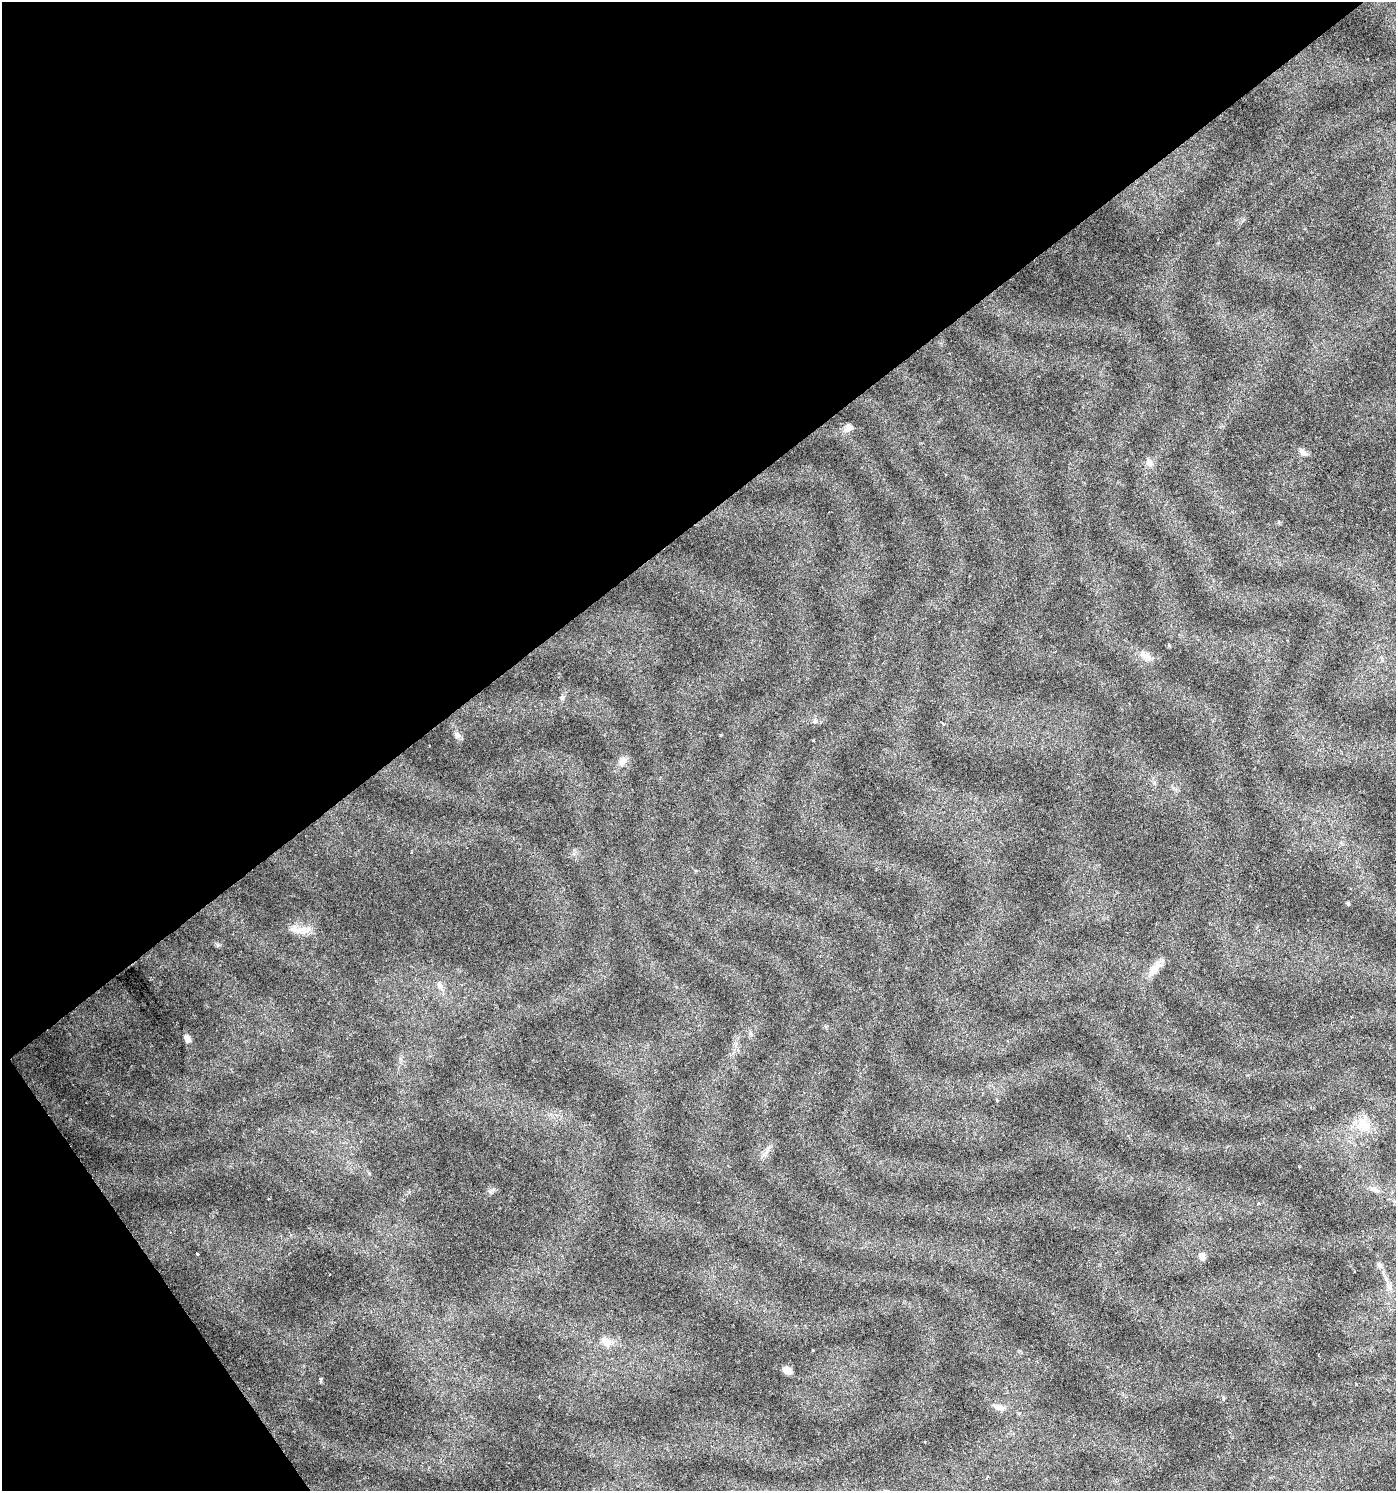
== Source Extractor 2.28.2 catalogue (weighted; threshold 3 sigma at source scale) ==
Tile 5 of 4 x 4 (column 1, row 2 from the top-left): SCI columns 132-1525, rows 2982-4470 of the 5901 x 5965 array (HDU 1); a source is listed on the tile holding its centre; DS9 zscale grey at full resolution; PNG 1398 x 1493 px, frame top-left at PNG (2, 2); no overlay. Shown black and unused: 38% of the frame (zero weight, under 3 of 6 exposures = <1% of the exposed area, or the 3 px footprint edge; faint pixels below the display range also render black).
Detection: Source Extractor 2.28.2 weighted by HDU 2 'WHT'; one run over the whole footprint, this tile lists its part. Background 0.0228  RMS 0.0022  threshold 0.00888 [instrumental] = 3 sigma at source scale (4.09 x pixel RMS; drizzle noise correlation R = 1.36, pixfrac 0.8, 0.0396/0.0396 arcsec/px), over >= 5 px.
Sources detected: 25; all 25 listed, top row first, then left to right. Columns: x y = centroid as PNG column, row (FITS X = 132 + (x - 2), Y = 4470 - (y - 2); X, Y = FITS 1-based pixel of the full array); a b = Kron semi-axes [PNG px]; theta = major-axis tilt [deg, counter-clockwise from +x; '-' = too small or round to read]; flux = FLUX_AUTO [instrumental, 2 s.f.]
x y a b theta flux
848 428 11 9 19 1.1
1303 452 11 7 -43 0.86
1149 463 11 8 -61 1.1
1146 656 16 8 -28 1.6
562 698 7 5 45 0.39
815 721 6 6 - 0.4
457 735 9 8 - 0.76
813 740 3 2 - 0.29
622 761 12 9 59 1.3
1348 904 5 3 - 0.25
305 930 19 10 4 2.4
1155 967 23 10 48 2.3
439 985 9 7 -81 0.87
187 1039 11 7 -74 0.98
1363 1124 22 16 -67 4
1258 1203 3 3 - 0.47
197 1254 3 2 - 0.2
1203 1257 10 6 -81 0.82
1379 1265 7 5 -45 0.45
1389 1287 11 6 -88 0.92
606 1341 14 10 -40 1.9
813 1350 3 2 - 0.15
787 1371 8 6 -27 1.6
321 1380 5 3 - 0.48
1000 1408 13 8 -18 1.2
Unlisted compact peaks at least as high as the median listed source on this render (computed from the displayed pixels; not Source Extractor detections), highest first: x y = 218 945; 490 1192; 369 1173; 1299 1166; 1279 522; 574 853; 720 735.